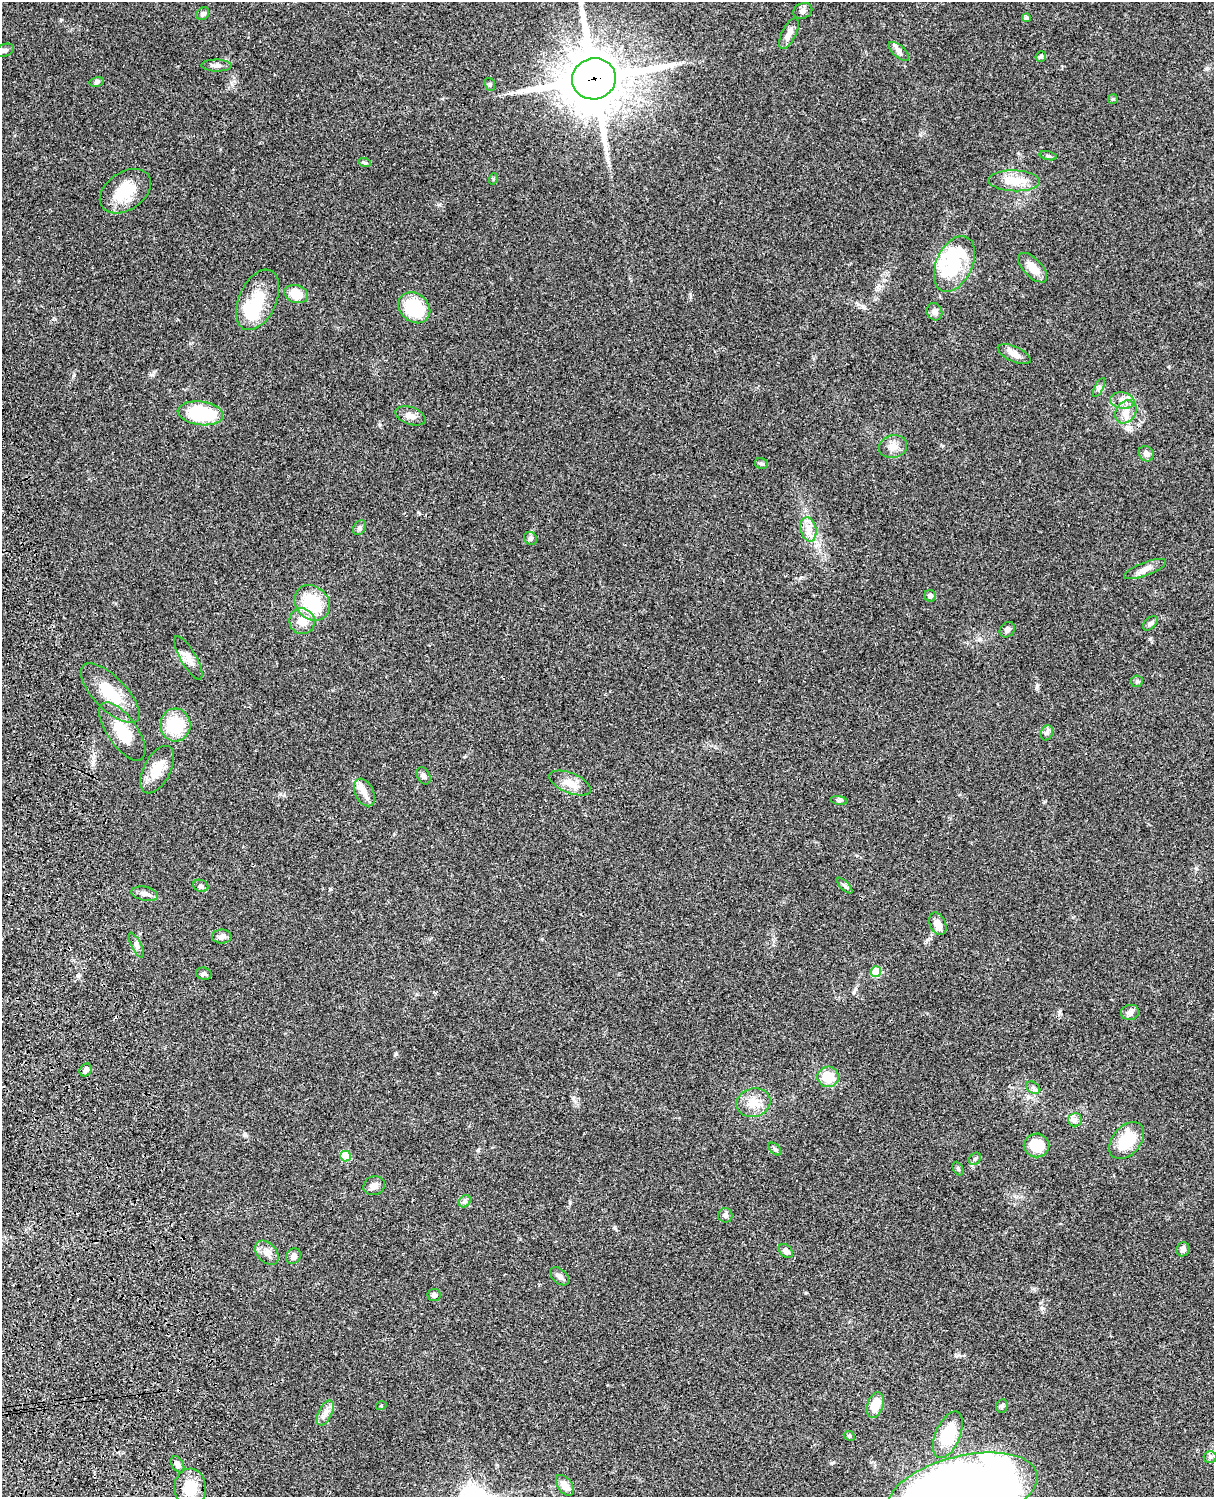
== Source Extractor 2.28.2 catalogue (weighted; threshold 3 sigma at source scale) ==
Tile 7 of 4 x 3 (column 3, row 2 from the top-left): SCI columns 2546-3757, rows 1773-3267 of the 5087 x 4926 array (HDU 1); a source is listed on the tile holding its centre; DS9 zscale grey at full resolution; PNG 1216 x 1499 px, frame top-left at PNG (2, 2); each listed source drawn as its Kron ellipse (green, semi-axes under 4 px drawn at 4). Shown black and unused: <1% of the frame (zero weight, under 3 of 4 exposures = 6% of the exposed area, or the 3 px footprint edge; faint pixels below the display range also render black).
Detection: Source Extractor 2.28.2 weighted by HDU 2 'WHT'; one run over the whole footprint, this tile lists its part. Background 0.0876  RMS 0.0061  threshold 0.0273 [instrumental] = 3 sigma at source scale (4.5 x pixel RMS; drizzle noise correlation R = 1.50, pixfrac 1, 0.05/0.05 arcsec/px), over >= 5 px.
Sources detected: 95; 3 inside a brighter object's white glare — neither listed nor drawn; the other 92 listed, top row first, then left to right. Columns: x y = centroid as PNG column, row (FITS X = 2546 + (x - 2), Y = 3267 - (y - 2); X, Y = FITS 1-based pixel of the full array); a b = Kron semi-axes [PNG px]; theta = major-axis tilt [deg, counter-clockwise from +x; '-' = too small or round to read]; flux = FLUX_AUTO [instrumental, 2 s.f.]
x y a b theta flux
803 11 10 7 23 2.3
203 14 7 5 47 1.7
1026 18 4 4 - 1.6
789 34 17 7 63 3.9
4 50 10 6 21 1.8
899 51 12 6 -42 2.5
1041 56 5 5 - 1.1
217 65 15 6 -1 2.8
594 79 22 20 16 3600
97 82 7 5 12 1.3
490 84 6 5 - 1.1
1113 99 5 5 - 0.83
1048 156 9 3 -13 0.87
365 163 6 4 -18 0.87
493 179 6 3 72 0.62
1014 181 26 10 -2 12
125 191 28 19 34 18
954 264 30 18 65 28
1033 268 18 9 -46 6.6
296 294 12 9 -19 11
258 300 32 18 66 19
414 308 17 14 -42 30
934 312 9 7 -64 2.4
1014 354 18 7 -24 4.5
1099 388 10 4 63 1.5
1122 401 12 8 -9 3.9
1126 412 12 9 52 5.2
200 413 23 12 -7 42
410 416 16 8 -19 3.9
893 447 14 11 12 5.1
1146 454 8 7 - 2.6
761 464 6 5 - 1.2
360 528 8 6 56 1.4
808 529 12 8 -77 4.7
530 538 7 6 - 1.5
1145 569 22 6 21 4.2
930 596 6 5 - 1.9
312 603 19 16 -47 27
302 621 13 12 - 7.7
1150 623 9 5 44 1.5
1007 630 8 7 - 2
188 658 25 8 -60 5.2
1137 681 6 5 - 1.1
110 693 39 16 -46 20
175 725 16 15 - 22
122 731 34 15 -55 17
1047 733 8 6 68 1.5
157 770 26 13 62 11
424 776 9 6 -62 1.5
570 783 22 10 -22 7.1
364 793 15 9 -63 4.6
839 800 8 4 -9 1.2
201 886 8 6 -24 1.5
845 886 10 4 -45 1.2
145 894 13 7 -12 3.2
938 924 12 8 -64 5.4
222 936 10 7 1 2.3
136 945 14 5 -63 2
876 972 5 5 - 25
204 974 8 6 -16 1.4
1130 1012 9 7 13 2.2
86 1070 7 5 47 2
828 1077 11 10 - 12
1033 1088 8 5 -32 1.5
753 1103 17 14 16 8.6
1075 1120 7 6 - 2.1
1127 1141 21 14 49 23
1037 1145 13 12 - 16
775 1149 8 4 -45 1.2
346 1156 5 5 - 21
975 1159 7 5 44 1.2
958 1168 7 5 -64 1.1
374 1186 11 9 20 3.5
465 1201 7 5 46 1.5
725 1215 7 7 - 2.2
1183 1249 7 6 - 1.9
786 1251 8 5 -45 2.8
267 1253 14 9 -47 4.1
294 1256 8 7 - 2.9
560 1276 11 7 -42 2.7
434 1295 6 6 - 1.7
875 1405 13 8 70 9.8
381 1406 5 3 - 0.6
1002 1406 7 5 77 1.3
325 1413 13 6 64 3.6
948 1435 25 12 67 24
849 1436 6 4 -24 0.93
1210 1457 6 6 - 1.2
177 1464 9 6 -58 1.9
565 1485 12 7 -53 6.4
190 1488 19 15 -87 16
963 1491 76 35 14 940
Overlapping masked pixels (flux is a lower limit): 1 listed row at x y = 594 79
Isophote crosses this tile's border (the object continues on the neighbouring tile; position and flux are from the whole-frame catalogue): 2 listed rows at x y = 594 79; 963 1491
Unlisted compact peaks at least as high as the median listed source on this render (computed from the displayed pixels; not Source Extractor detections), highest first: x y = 1037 686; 330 889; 74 375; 152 375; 690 294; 1042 1308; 280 794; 439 205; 614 1228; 831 1463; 573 1098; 1196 868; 55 319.